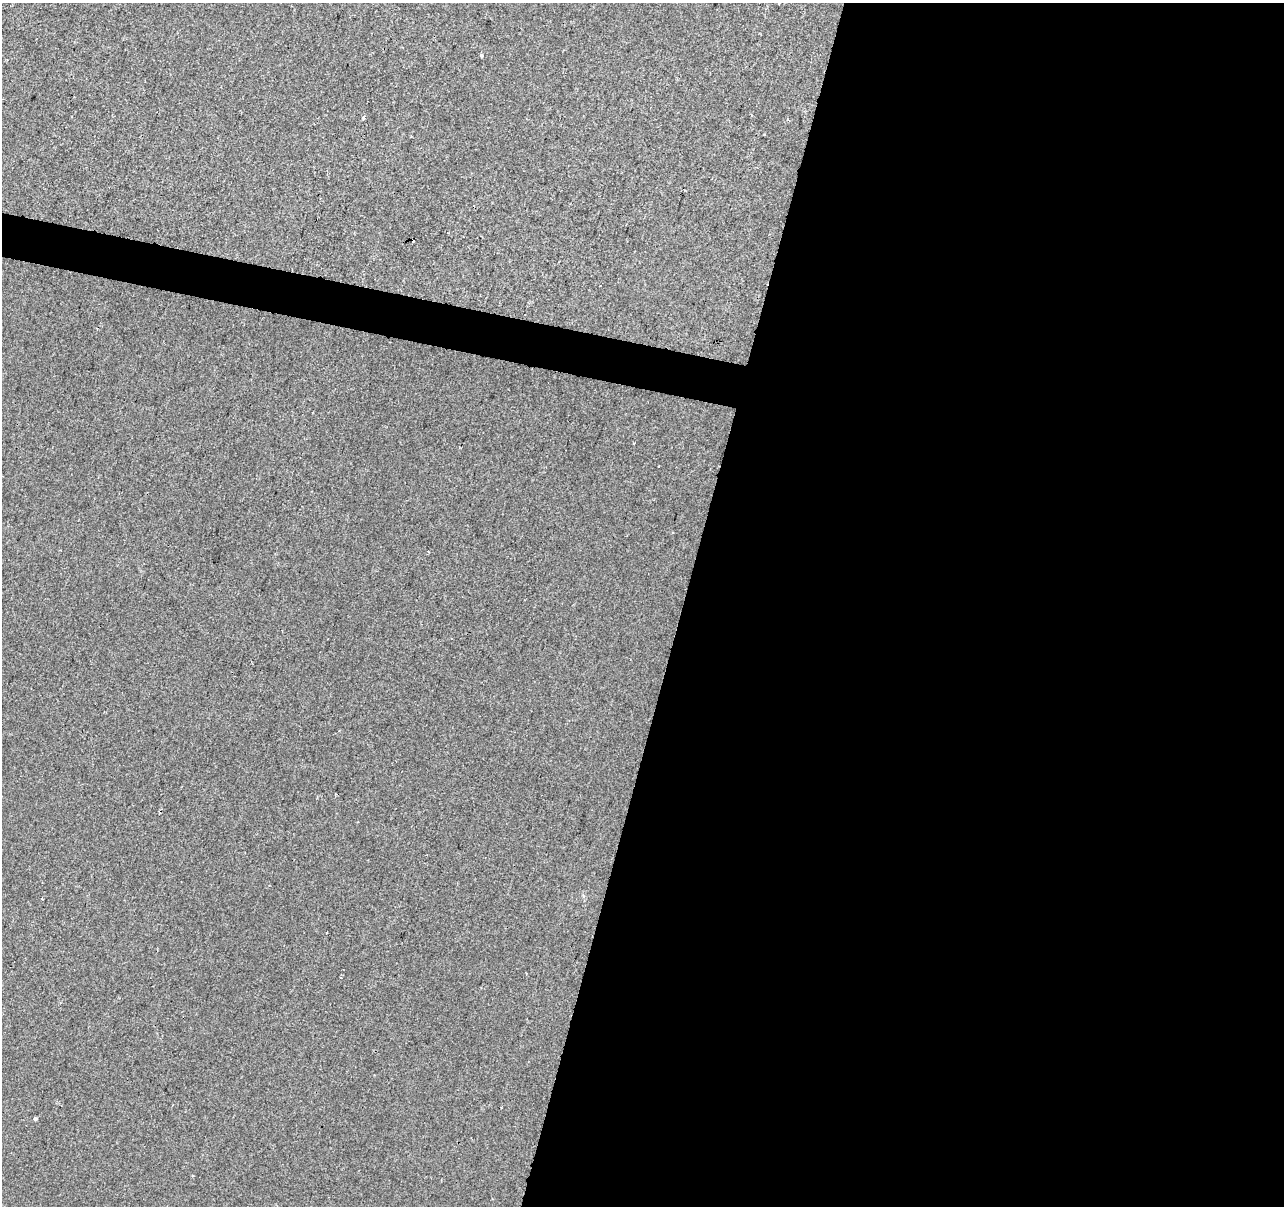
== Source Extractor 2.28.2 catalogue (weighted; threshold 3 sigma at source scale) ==
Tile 12 of 4 x 4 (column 4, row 3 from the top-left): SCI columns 3847-5128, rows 1425-2628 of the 5136 x 5319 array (HDU 1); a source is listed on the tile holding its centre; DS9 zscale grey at full resolution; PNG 1286 x 1208 px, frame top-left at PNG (2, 3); no overlay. Shown black and unused: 49% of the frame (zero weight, under 2 of 3 exposures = <1% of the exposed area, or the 3 px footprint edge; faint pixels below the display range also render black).
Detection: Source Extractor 2.28.2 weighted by HDU 2 'WHT'; one run over the whole footprint, this tile lists its part. Background 3.32e-04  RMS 0.0042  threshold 0.0188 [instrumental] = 3 sigma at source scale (4.5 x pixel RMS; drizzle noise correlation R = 1.50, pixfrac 1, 0.0396/0.0396 arcsec/px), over >= 5 px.
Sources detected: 7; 1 cosmic-ray / hot-pixel residue — not listed; the other 6 listed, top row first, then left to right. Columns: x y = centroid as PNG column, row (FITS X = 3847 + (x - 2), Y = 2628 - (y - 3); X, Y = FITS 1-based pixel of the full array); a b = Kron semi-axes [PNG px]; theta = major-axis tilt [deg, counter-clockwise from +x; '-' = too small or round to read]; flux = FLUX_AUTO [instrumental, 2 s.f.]
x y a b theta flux
779 3 3 2 - 0.4
481 55 3 3 - 1.7
363 118 3 3 - 2.3
326 933 2 2 - 0.37
341 978 3 2 - 0.39
35 1119 4 4 - 1.3
Isophote crosses this tile's border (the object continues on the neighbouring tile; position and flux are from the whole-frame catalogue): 1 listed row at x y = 779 3